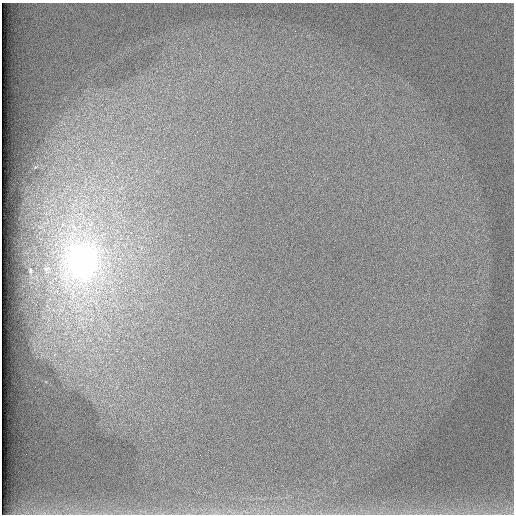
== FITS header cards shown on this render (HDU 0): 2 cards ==
NAXIS1  =                  512 /
NAXIS2  =                  512 /

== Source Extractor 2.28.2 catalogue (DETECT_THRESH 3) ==
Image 512 x 512 px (HDU 0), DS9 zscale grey, 1 PNG px = 1 image px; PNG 516 x 516 px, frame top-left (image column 1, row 512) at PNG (2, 3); no overlay
Background 97.2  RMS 2.8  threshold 8.45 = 3 sigma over >= 5 px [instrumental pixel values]
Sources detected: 3; all 3 listed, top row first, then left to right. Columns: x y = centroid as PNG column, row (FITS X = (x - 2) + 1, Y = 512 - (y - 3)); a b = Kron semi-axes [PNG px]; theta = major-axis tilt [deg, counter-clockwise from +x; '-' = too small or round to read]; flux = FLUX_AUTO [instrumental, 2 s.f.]
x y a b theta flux
82 261 36 30 85 84000
46 269 11 7 -86 790
31 271 4 2 - 210